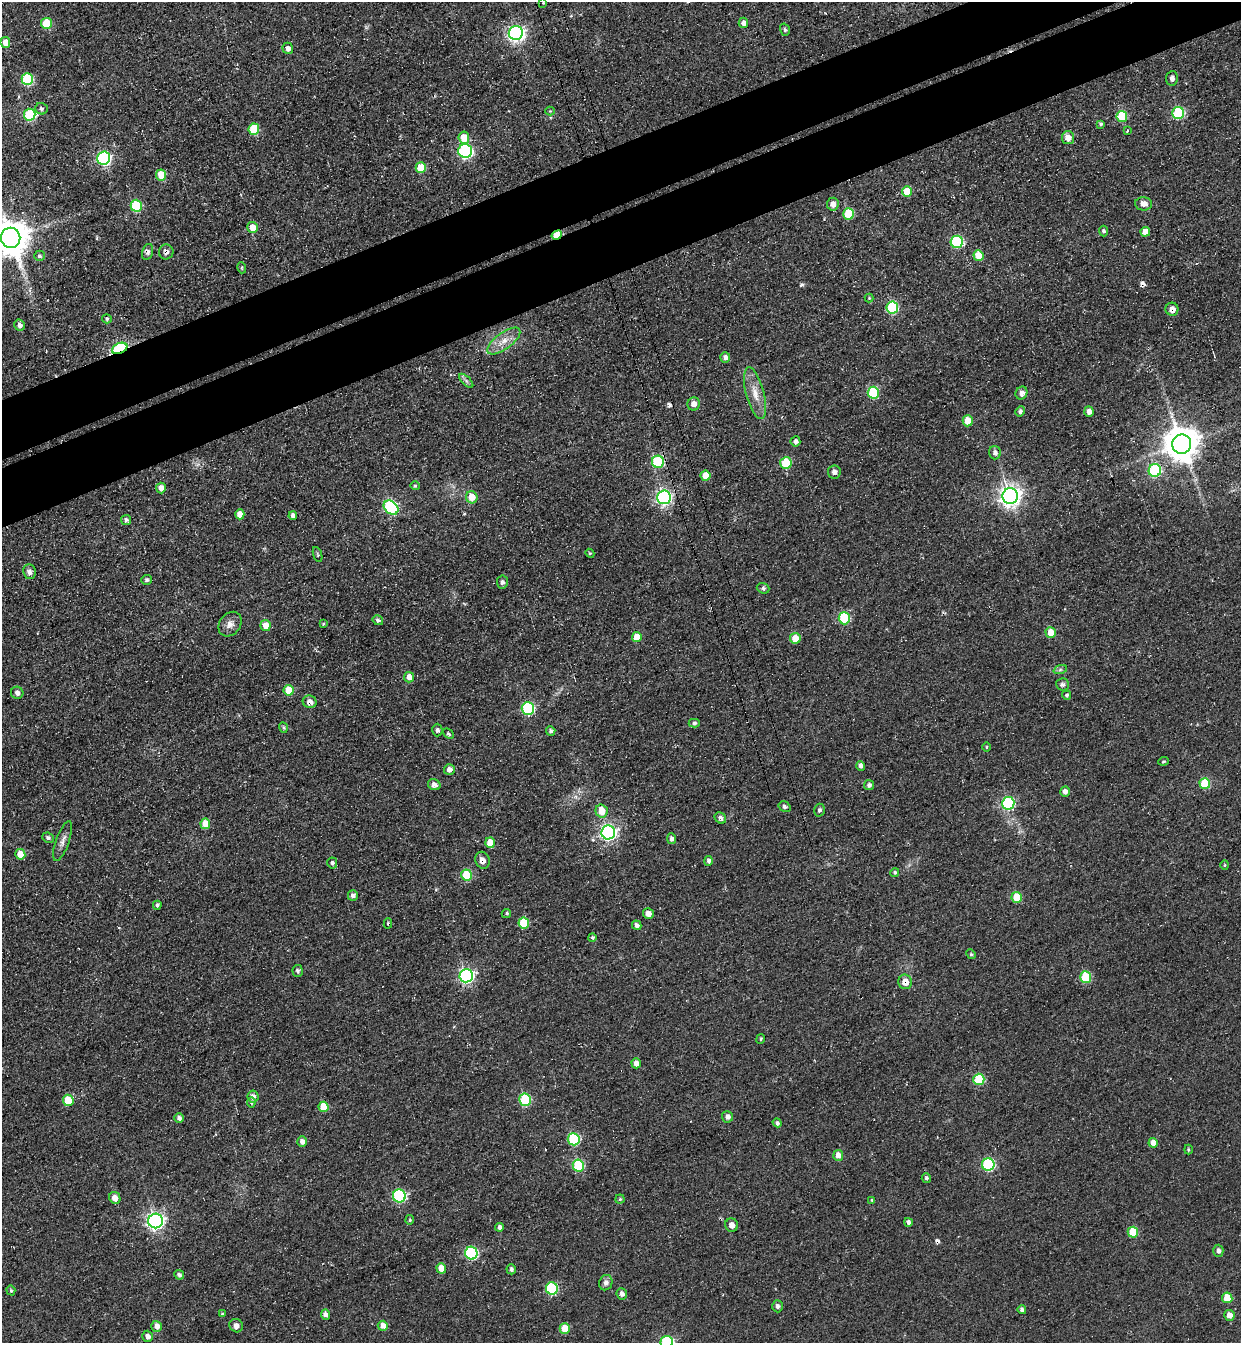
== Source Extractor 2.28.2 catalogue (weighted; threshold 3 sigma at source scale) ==
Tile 10 of 4 x 4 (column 2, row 3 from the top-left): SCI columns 1551-2789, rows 1405-2745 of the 5451 x 5491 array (HDU 1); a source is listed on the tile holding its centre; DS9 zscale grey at full resolution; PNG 1243 x 1345 px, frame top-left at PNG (2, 2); each listed source drawn as its Kron ellipse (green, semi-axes under 4 px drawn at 4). Shown black and unused: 8% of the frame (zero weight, under 3 of 4 exposures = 7% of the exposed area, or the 3 px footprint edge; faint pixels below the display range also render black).
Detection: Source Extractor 2.28.2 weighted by HDU 2 'WHT'; one run over the whole footprint, this tile lists its part. Background 0.0477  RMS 0.017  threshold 0.0769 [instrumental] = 3 sigma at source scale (4.5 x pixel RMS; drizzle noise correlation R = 1.50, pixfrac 1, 0.05/0.05 arcsec/px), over >= 5 px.
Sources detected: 192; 3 cosmic-ray / hot-pixel residue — neither listed nor drawn; the other 189 listed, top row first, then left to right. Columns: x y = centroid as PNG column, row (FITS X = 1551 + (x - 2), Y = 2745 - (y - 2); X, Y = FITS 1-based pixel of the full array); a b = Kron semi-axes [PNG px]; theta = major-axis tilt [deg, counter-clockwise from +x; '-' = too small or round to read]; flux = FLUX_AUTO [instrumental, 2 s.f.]
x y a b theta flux
543 3 3 3 - 1.6
46 23 5 5 - 63
743 23 5 4 - 8.9
785 30 6 4 -74 3.2
516 33 7 7 - 570
5 42 5 5 - 15
288 48 6 5 - 7.6
1172 78 7 6 - 5.8
27 79 6 5 - 120
41 109 6 5 - 3.5
550 111 4 4 - 1.9
1178 113 6 6 - 150
30 115 6 5 - 99
1122 116 5 5 - 75
1101 124 4 4 - 3.2
254 129 5 5 - 64
1127 131 4 2 - 1.6
464 138 6 5 - 30
1068 138 6 6 - 16
465 151 7 7 - 250
104 158 6 6 - 280
421 167 5 5 - 50
161 175 5 5 - 38
907 192 5 5 - 40
833 204 6 6 - 12
1144 204 8 6 -6 11
136 206 6 5 - 90
848 214 5 5 - 70
252 227 5 5 - 25
1103 231 5 4 - 3.8
1145 232 5 5 - 15
557 235 5 4 - 52
11 238 10 9 - 4200
957 242 6 6 - 160
148 252 8 5 74 5.9
166 252 7 7 - 7.4
978 255 5 5 - 38
39 256 5 5 - 3.6
242 268 5 3 - 1.8
869 298 4 4 - 1.7
892 307 6 6 - 130
1172 309 6 6 - 13
107 319 5 4 - 2.9
19 325 5 5 - 7.3
504 341 19 8 36 19
120 348 8 5 23 280
725 357 5 5 - 6.4
466 381 9 3 -45 3.8
755 393 26 9 -75 25
873 393 6 5 - 110
1021 393 6 5 - 9.7
694 404 7 6 - 9
1020 411 5 4 - 5.1
1089 412 5 4 - 11
968 421 5 5 - 29
795 441 5 5 - 4.8
1182 444 9 9 - 3700
995 453 6 6 - 6.7
658 462 6 6 - 120
786 463 6 5 - 68
1155 470 6 6 - 140
834 472 6 6 - 6
705 476 5 5 - 24
415 486 4 4 - 2.3
161 488 5 5 - 13
1010 496 8 7 - 1100
472 497 6 5 - 27
664 497 7 6 - 450
391 508 8 6 -42 220
240 514 5 4 - 19
293 516 4 4 - 6.9
126 520 5 5 - 5.1
590 553 4 4 - 2.1
318 554 8 3 -71 2.3
29 572 7 6 - 7.1
147 580 5 5 - 4.1
502 582 6 5 - 4.7
763 588 6 5 - 3.5
844 618 6 5 - 110
378 620 5 4 - 4.3
230 624 13 10 53 13
323 624 4 3 - 1.9
265 625 5 5 - 19
1051 632 5 5 - 22
637 637 5 5 - 26
795 638 5 5 - 25
1060 670 7 4 19 3.2
409 677 5 5 - 15
1062 684 6 6 - 4.2
289 690 5 5 - 41
17 693 6 6 - 6.8
1067 695 4 4 - 3.5
310 702 7 6 - 11
528 709 6 6 - 170
694 723 5 4 - 3.9
283 728 5 4 - 2.5
437 730 6 5 - 3.6
551 731 4 4 - 3.9
448 734 6 4 -44 3.2
986 747 5 3 - 1.7
1163 761 5 3 - 2.5
861 766 5 4 - 7.6
449 770 5 5 - 9
1205 784 5 5 - 75
434 785 6 5 - 8.5
869 785 5 5 - 5.8
1065 792 5 4 - 9.4
1008 803 6 6 - 170
785 807 6 5 - 4.1
819 810 6 5 - 3.6
602 811 6 6 - 29
720 818 6 5 - 5.8
205 824 5 5 - 30
608 832 7 7 - 530
48 838 6 5 - 4.4
671 839 5 4 - 5.2
63 841 21 6 70 10
490 843 5 5 - 25
20 854 5 5 - 29
482 860 9 7 -69 11
709 861 5 4 - 4.4
332 863 5 5 - 3.8
1225 865 4 4 - 2.2
895 872 4 4 - 3.4
467 875 5 5 - 67
353 895 5 5 - 6.5
1017 897 5 5 - 44
157 905 4 4 - 4.4
506 913 5 4 - 2.7
648 913 5 5 - 11
388 923 5 4 - 2.7
524 923 5 5 - 68
637 925 5 4 - 5.8
592 937 4 4 - 2.3
971 954 5 4 - 2.3
297 971 6 5 - 4.3
466 976 7 6 - 390
1086 977 5 5 - 91
905 982 7 7 - 18
761 1039 5 3 - 1.9
636 1063 5 4 - 14
979 1079 5 5 - 92
253 1097 6 5 - 7.8
68 1100 6 5 - 40
525 1100 6 5 - 110
251 1103 5 4 - 2.4
323 1107 5 5 - 36
727 1117 6 5 - 6.3
179 1118 5 4 - 6.7
777 1123 5 4 - 3.9
574 1139 6 6 - 130
302 1141 5 5 - 8.4
1153 1143 5 4 - 14
1188 1149 5 4 - 2.3
838 1155 5 5 - 14
988 1164 6 6 - 170
578 1165 6 5 - 110
926 1178 5 4 - 3.1
399 1196 6 6 - 200
115 1198 6 5 - 13
620 1199 4 4 - 2.4
872 1200 4 4 - 2
410 1220 5 4 - 2.2
156 1221 7 7 - 580
908 1222 4 4 - 5.6
732 1225 7 6 - 12
499 1227 4 4 - 6.2
1133 1232 5 5 - 55
1218 1251 6 5 - 5.7
471 1253 6 6 - 200
441 1268 5 5 - 19
511 1269 5 4 - 5.1
179 1275 5 4 - 5.2
606 1283 8 6 68 7.3
552 1288 6 6 - 150
11 1290 5 4 - 2.5
622 1294 6 5 - 6
1227 1298 5 5 - 35
777 1306 6 5 - 5.2
1022 1310 4 4 - 4.8
222 1314 4 3 - 1.8
325 1315 5 4 - 8.7
1229 1315 5 5 - 14
157 1326 5 5 - 12
236 1326 7 6 - 8.6
383 1326 5 5 - 14
565 1329 5 5 - 37
147 1336 5 5 - 7.5
667 1342 6 6 - 200
Overlapping masked pixels (flux is a lower limit): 8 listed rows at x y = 557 235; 166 252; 1172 309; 120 348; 658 462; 310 702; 482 860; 905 982
Isophote crosses this tile's border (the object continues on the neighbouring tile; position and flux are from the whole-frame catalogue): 2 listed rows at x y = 11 238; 667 1342